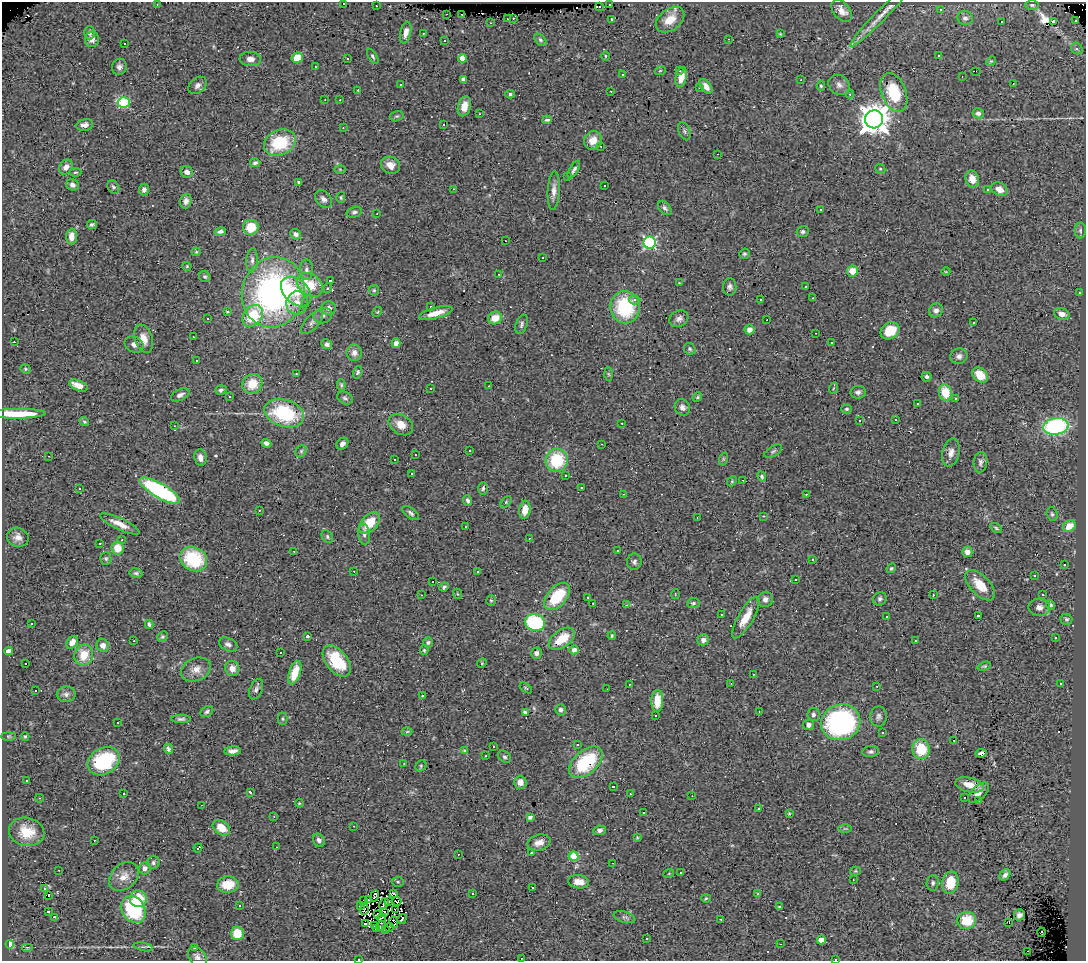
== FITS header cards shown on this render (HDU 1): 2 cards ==
NAXIS1  =                 1084
NAXIS2  =                  959

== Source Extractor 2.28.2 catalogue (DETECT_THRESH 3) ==
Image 1084 x 959 px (HDU 1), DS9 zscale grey, 1 PNG px = 1 image px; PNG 1088 x 963 px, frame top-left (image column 1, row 959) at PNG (2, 2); each listed source drawn as its Kron ellipse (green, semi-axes under 4 px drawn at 4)
Background 0.576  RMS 0.059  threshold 0.178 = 3 sigma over >= 5 px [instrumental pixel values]
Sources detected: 456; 4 with non-positive FLUX_AUTO (blend fragments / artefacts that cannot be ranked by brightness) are neither listed nor drawn; the other 452 listed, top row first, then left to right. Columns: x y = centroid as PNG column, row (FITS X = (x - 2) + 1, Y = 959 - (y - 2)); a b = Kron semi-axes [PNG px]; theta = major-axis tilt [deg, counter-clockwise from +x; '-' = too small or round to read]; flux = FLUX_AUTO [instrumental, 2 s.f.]
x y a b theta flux
343 3 3 3 - 130
157 4 3 2 - 3.9
609 4 3 3 - 69
1032 5 7 5 0 7.3
376 6 3 2 - 5.9
600 7 4 2 - 5.7
941 10 3 3 - 14
842 11 13 8 -49 35
447 14 3 2 - 4.2
462 14 3 2 - 14
881 16 43 5 46 47
508 18 3 3 - 17
513 18 3 3 - 10
965 18 7 7 - 13
611 19 3 3 - 9.5
670 20 16 10 37 60
1076 20 3 3 - 32
1001 21 3 3 - 41
1053 22 4 3 - 440
491 23 2 2 - 3.1
406 32 11 5 78 25
90 33 6 5 - 12
423 33 2 2 - 2.4
780 34 4 2 - 3.3
92 39 8 7 - 18
729 39 3 2 - 21
445 40 3 3 - 52
540 40 7 5 -45 8.4
124 43 3 2 - 11
1077 49 6 5 - 9.1
939 55 3 3 - 43
373 56 8 4 -57 7.1
606 56 4 3 - 4.1
297 58 6 5 - 82
347 58 3 2 - 8.8
462 58 4 4 - 41
250 59 11 7 -4 24
991 61 5 4 - 3.9
119 67 8 7 - 15
315 67 3 2 - 3.4
660 71 5 3 - 3.8
679 71 3 2 - 13
975 71 5 2 - 3
623 75 3 3 - 6.7
681 77 10 5 78 43
962 77 2 2 - 2.1
463 79 4 4 - 8.7
801 80 3 2 - 2.4
1013 84 2 2 - 2.3
198 85 10 7 41 17
401 85 3 3 - 42
839 85 11 9 -37 21
706 86 8 5 -50 23
821 86 5 4 - 6
699 87 3 3 - 13
358 90 3 2 - 7.2
611 91 3 2 - 7
894 92 20 12 -68 160
510 94 4 4 - 6.9
850 94 4 4 - 4.2
325 100 2 2 - 2.2
340 100 2 2 - 2.6
124 103 6 5 - 290
464 106 10 6 76 43
978 113 6 5 - 13
479 114 3 2 - 4.3
397 116 7 5 14 6.6
874 119 9 9 - 6000
547 120 5 3 - 7.3
443 124 3 2 - 14
85 125 8 5 12 18
343 128 3 3 - 3.1
684 131 9 6 -68 11
593 140 9 9 - 45
280 142 16 12 25 200
601 146 3 2 - 8.3
718 154 3 2 - 12
255 163 5 4 - 9.8
390 165 10 8 -26 34
66 167 8 6 52 20
340 169 6 4 -2 4.6
880 169 5 4 - 5.1
574 170 10 4 59 12
75 172 6 4 3 6
187 172 6 6 - 17
567 177 3 3 - 7.8
972 179 8 6 -71 44
299 182 4 3 - 8.7
72 185 6 5 - 15
605 186 3 3 - 5.9
113 187 7 5 -56 8.9
453 189 3 2 - 6.8
999 189 9 6 -28 32
144 190 6 5 - 14
554 190 20 6 86 27
988 190 3 3 - 130
341 197 5 4 - 5.9
324 199 10 7 -48 19
186 201 7 5 73 15
665 208 8 5 -46 10
820 210 3 2 - 7
354 212 8 5 14 9.6
377 213 2 2 - 2.9
92 224 5 3 - 7.8
251 227 7 7 - 96
1080 230 8 5 -90 9.3
220 231 6 4 12 11
803 232 6 5 - 9.2
296 234 6 5 - 16
71 236 8 5 87 34
506 241 3 2 - 9.8
650 243 6 6 - 560
196 252 4 4 - 4.3
744 254 5 5 - 6.5
543 257 3 3 - 310
252 260 12 5 86 16
187 266 4 4 - 4
306 270 10 7 -89 16
852 271 6 5 - 34
946 272 4 3 - 3.1
499 275 3 2 - 4.2
205 277 6 5 - 7.2
330 280 3 3 - 57
679 283 3 3 - 2.4
310 285 14 10 -37 120
806 286 3 3 - 8.6
730 287 9 6 88 13
328 288 5 3 - 3.5
374 290 5 5 - 5.9
273 292 35 31 74 1200
296 292 18 11 -43 87
1080 293 3 3 - 9.3
813 298 3 2 - 3.3
635 300 6 4 2 11
761 300 3 3 - 61
297 303 11 10 - 43
431 307 3 3 - 6.1
625 307 16 14 -81 270
329 308 7 7 - 21
936 310 7 6 - 16
227 312 3 3 - 4.5
377 312 5 4 - 4
436 313 17 5 15 46
1062 314 8 5 -20 29
253 316 12 9 53 160
323 316 9 7 17 16
495 318 7 6 - 57
208 319 3 3 - 52
679 319 10 7 29 17
767 320 3 2 - 16
312 322 15 6 47 19
974 323 3 3 - 59
521 324 10 5 70 11
749 330 5 5 - 25
890 331 10 8 33 92
816 333 2 2 - 2.9
193 337 2 2 - 2.5
144 339 14 9 -72 39
14 342 3 3 - 74
396 343 5 4 - 16
831 343 3 3 - 97
134 344 10 7 -25 17
327 344 5 5 - 11
690 349 6 5 - 7.2
354 353 8 7 - 20
959 356 8 7 - 16
196 361 3 3 - 41
25 369 5 4 - 5
358 372 6 4 74 7.6
296 374 3 2 - 16
608 374 6 4 -87 5.6
980 375 9 6 -40 70
926 377 5 4 - 9.5
252 384 10 9 - 78
78 385 10 5 -23 44
341 385 6 4 -82 5.8
489 386 2 2 - 2.7
431 388 3 2 - 3.4
834 388 6 3 69 4
221 390 6 4 20 8
858 392 7 6 - 13
945 392 8 6 -73 92
180 395 10 5 26 14
229 397 3 3 - 31
697 397 5 4 - 5.6
345 398 8 6 -27 10
955 399 3 3 - 6.8
917 403 3 3 - 20
682 407 8 7 - 18
847 409 5 4 - 6
284 413 20 13 -18 290
17 414 29 5 0 250
896 420 3 3 - 12
860 421 3 3 - 41
84 422 5 4 - 6.2
622 423 2 2 - 2.9
401 425 13 9 -33 46
174 426 3 2 - 2.5
1056 426 13 8 8 470
266 443 5 4 - 12
342 444 6 5 - 15
602 444 2 2 - 3.1
469 450 3 3 - 11
301 451 6 5 - 7.6
773 451 10 5 32 8.2
951 452 14 8 76 26
415 455 3 2 - 2.6
49 456 3 2 - 5.4
200 458 8 6 -81 23
394 459 3 3 - 48
723 459 6 4 72 5.5
557 460 11 11 - 190
980 462 10 7 85 14
411 474 3 2 - 6.5
565 475 3 2 - 8.3
762 477 5 4 - 5.8
743 480 2 2 - 2.6
732 481 5 4 - 5.2
581 487 3 2 - 6.8
79 488 3 3 - 4.7
483 488 6 4 90 6.5
160 491 23 7 -30 500
623 494 3 3 - 3
806 494 3 2 - 23
468 501 5 4 - 11
506 502 7 4 46 6.1
259 510 3 3 - 7.2
525 510 9 5 80 49
411 513 10 5 -36 11
1052 514 7 5 -74 7.5
763 516 3 2 - 15
697 518 2 2 - 3.2
369 523 13 8 49 100
120 524 21 5 -25 43
1069 526 7 5 34 57
466 527 3 2 - 5.6
996 528 6 3 -31 5.8
364 534 10 5 -84 16
18 537 11 9 -18 25
327 537 7 5 -55 7.5
529 538 3 2 - 9.7
122 540 4 3 - 5.8
100 543 3 2 - 7.9
118 548 6 6 - 60
294 551 3 2 - 3.4
618 551 3 3 - 5.7
967 552 5 5 - 26
106 558 6 5 - 7.4
193 559 14 11 -30 230
812 559 3 3 - 4.1
634 562 8 7 - 11
1064 564 3 3 - 54
891 568 5 4 - 6
354 571 3 2 - 4.4
478 572 3 3 - 7.5
136 573 6 5 - 8.3
1035 576 3 3 - 17
795 580 3 2 - 5.5
433 582 3 3 - 50
980 585 19 9 -46 77
444 587 5 3 - 8.2
458 594 5 3 - 4.1
675 594 5 2 - 3.4
421 595 3 2 - 7.4
933 595 3 2 - 6
1043 595 3 3 - 8.9
557 596 16 9 48 170
588 597 3 3 - 21
765 599 8 7 - 18
880 599 7 6 - 10
491 600 5 4 - 5.3
593 603 3 3 - 100
693 603 6 5 - 8.5
627 605 4 3 - 10
1050 605 4 4 - 11
1039 607 11 8 -1 23
721 614 2 2 - 3.3
978 615 3 3 - 130
886 616 2 2 - 3.2
746 618 24 7 59 68
1066 619 6 5 - 8
535 622 10 8 -15 370
32 623 3 3 - 8.8
149 624 4 3 - 8.2
307 636 4 3 - 6.2
612 636 4 3 - 4.2
162 637 6 5 - 6.7
1055 638 3 3 - 15
562 639 15 8 36 99
703 640 6 5 - 20
134 641 3 2 - 34
916 641 3 3 - 6.5
72 642 7 5 54 29
428 642 5 5 - 8
228 644 10 6 -27 13
103 645 6 6 - 30
424 650 5 4 - 5.7
574 650 4 4 - 16
9 651 4 4 - 27
280 652 3 3 - 13
536 653 5 5 - 13
84 655 10 9 - 75
337 661 18 10 -52 180
26 663 3 3 - 73
482 663 5 4 - 3.7
984 666 7 3 17 5
232 668 7 7 - 31
196 669 15 11 22 39
295 673 12 5 72 90
753 674 2 2 - 3.2
1061 683 3 3 - 46
629 684 3 2 - 11
731 684 2 2 - 2.6
877 686 3 2 - 5.7
526 688 7 3 -36 4.6
256 689 11 6 68 13
607 689 2 2 - 1.6
35 690 3 3 - 76
66 694 9 7 2 15
422 696 3 3 - 110
657 701 11 6 89 75
561 710 5 5 - 11
207 711 7 5 33 8.3
759 711 3 2 - 4.6
525 712 4 3 - 12
813 714 7 6 - 12
655 715 3 3 - 340
879 716 10 8 83 15
181 719 10 4 1 11
283 719 6 5 - 6.5
841 722 20 17 18 750
118 723 3 2 - 5.7
808 725 6 5 - 15
407 732 5 3 - 4.4
883 733 3 3 - 18
8 736 7 4 0 5.9
25 736 4 3 - 6.1
954 740 3 3 - 44
577 745 3 3 - 10
493 746 3 3 - 20
168 749 5 4 - 11
921 749 10 8 -77 120
233 751 8 4 3 19
464 751 3 2 - 4.5
871 752 8 5 6 11
981 753 6 4 9 20
486 756 2 2 - 3.1
504 757 7 5 -37 9.1
104 761 17 13 31 280
586 762 19 11 41 240
404 764 3 2 - 7.6
421 766 6 5 - 6.4
27 780 3 3 - 14
520 782 6 6 - 27
970 785 14 7 -13 42
613 786 3 3 - 86
250 792 4 3 - 6
123 793 3 3 - 67
979 793 13 7 44 21
630 794 3 2 - 5.6
692 796 2 2 - 2.3
39 798 4 3 - 3.1
964 798 3 3 - 25
979 801 4 3 - 7.6
299 803 4 3 - 3.9
202 805 2 2 - 2.3
759 809 3 3 - 57
644 813 3 2 - 5.2
789 813 3 3 - 3.6
274 816 3 2 - 4.6
530 817 4 4 - 14
354 826 3 2 - 2.3
221 828 9 6 -34 61
845 829 7 4 0 6.1
600 830 6 5 - 13
27 832 18 14 -14 94
637 837 4 4 - 3.9
94 840 3 2 - 12
319 840 7 5 -60 14
539 843 12 8 17 28
276 847 2 2 - 2.8
198 848 4 3 - 14
531 853 3 3 - 370
458 854 2 2 - 3.2
573 856 5 4 - 150
153 863 6 6 - 9.6
613 863 2 2 - 2.5
145 868 6 6 - 17
59 870 2 2 - 2.2
856 871 5 4 - 4.2
681 872 3 3 - 11
669 873 5 3 - 3.2
1005 875 6 4 52 12
124 877 16 12 43 45
853 880 3 2 - 4.5
398 882 6 5 - 6
579 882 10 6 -8 45
933 883 8 6 85 9.6
950 883 11 8 76 89
228 885 11 8 5 83
44 888 3 2 - 7
532 888 3 3 - 9.4
393 893 4 2 - 1.8
473 894 3 2 - 21
758 894 3 3 - 3.3
49 896 3 3 - 17
375 896 6 3 66 0.58
706 898 4 4 - 4.4
138 899 8 8 - 94
364 900 3 2 - 4.3
369 900 3 2 - 3.5
389 901 2 2 - 3.2
397 901 4 2 - 3.3
384 904 6 2 58 5.9
360 905 3 2 - 4.4
240 906 3 3 - 28
780 907 4 3 - 8.9
133 909 14 11 -58 310
364 909 6 3 86 9.1
396 910 3 2 - 4.2
48 911 3 3 - 15
385 912 4 2 - 4.2
377 914 4 2 - 3.7
1019 915 5 5 - 14
54 917 3 2 - 120
624 917 11 5 -16 10
382 918 4 2 - 3.2
402 919 5 2 - 2.8
721 919 3 2 - 8.1
967 920 9 8 - 100
394 922 6 3 -76 1.3
1009 922 3 3 - 11
365 924 3 2 - 11
374 926 3 2 - 2.5
381 926 5 4 - 4.6
389 927 4 3 - 8.6
376 928 3 2 - 3.1
385 930 2 2 - 2.2
1041 932 4 4 - 16
237 933 7 6 - 85
647 938 4 3 - 2.5
821 940 4 4 - 51
10 944 4 4 - 130
780 944 3 2 - 4.5
27 947 6 4 0 5.1
143 947 10 3 -10 7.4
195 947 3 3 - 6.5
1027 951 3 2 - 22
197 957 11 8 -50 20
521 958 2 2 - 2.8
359 959 3 2 - 25
835 959 2 2 - 3.9
At the frame edge (FLAGS 8, measured only in part): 4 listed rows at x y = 343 3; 197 957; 359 959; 835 959
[4 non-positive-flux detections neither listed nor drawn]